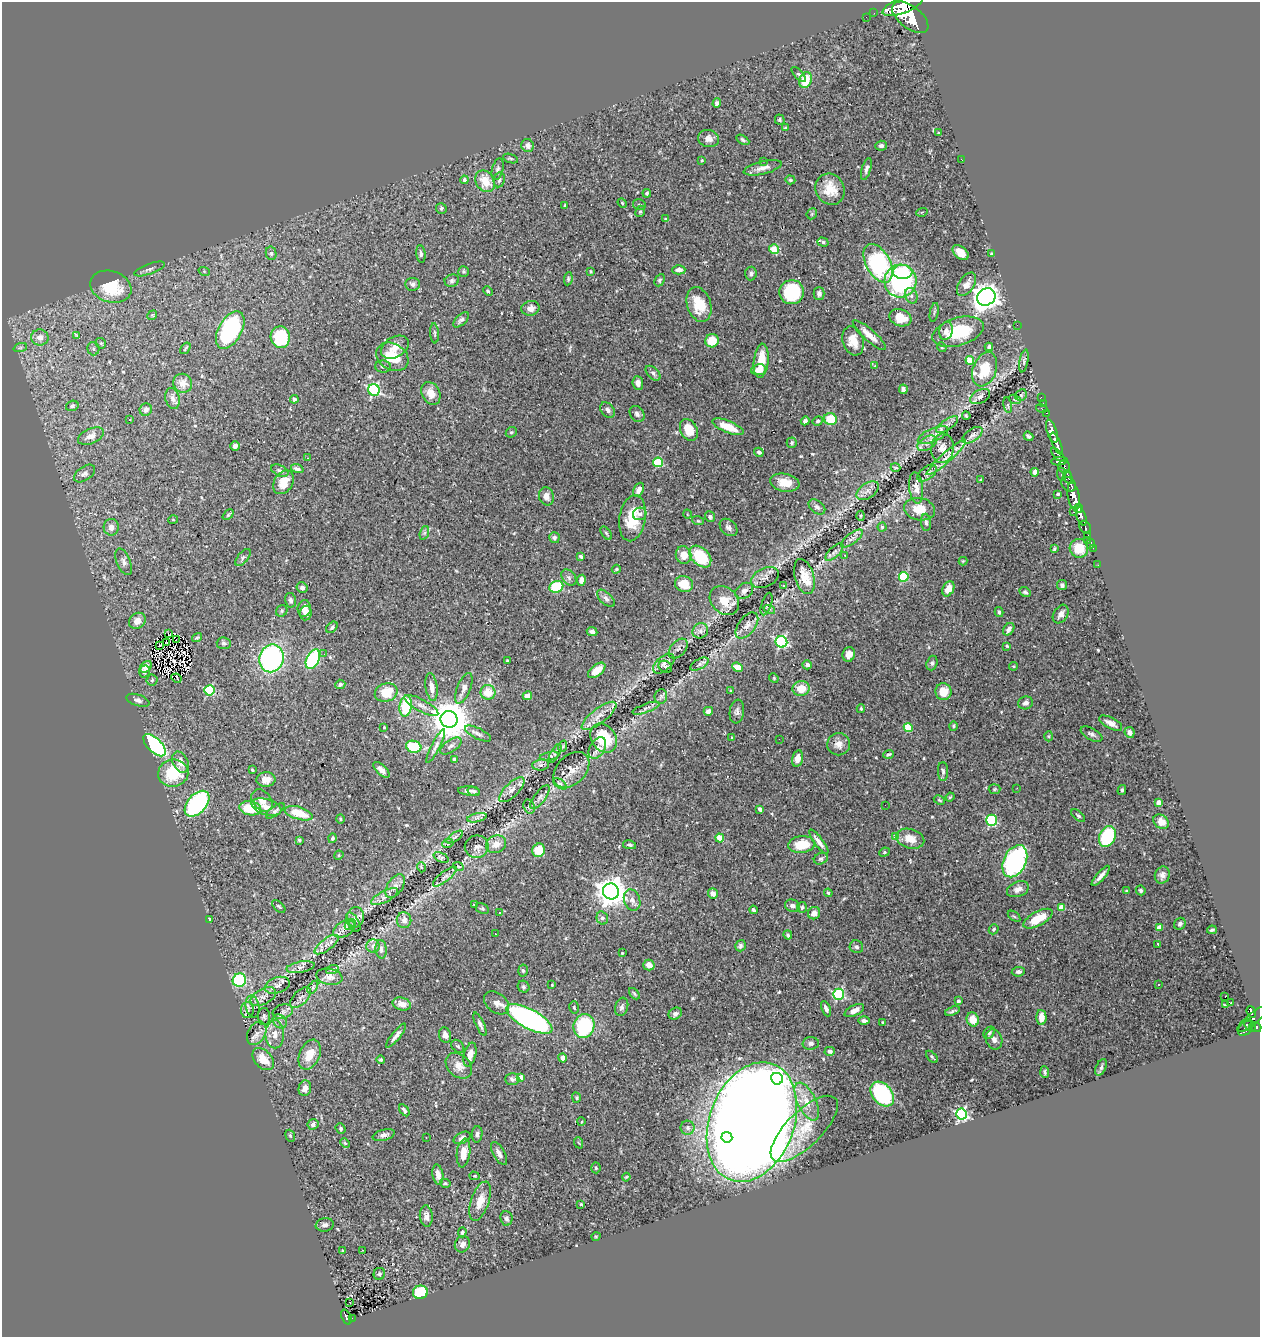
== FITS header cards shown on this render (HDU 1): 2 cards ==
NAXIS1  =                 1258
NAXIS2  =                 1335

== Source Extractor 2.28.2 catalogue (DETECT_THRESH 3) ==
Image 1258 x 1335 px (HDU 1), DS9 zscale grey, 1 PNG px = 1 image px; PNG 1262 x 1339 px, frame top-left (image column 1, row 1335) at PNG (2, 2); each listed source drawn as its Kron ellipse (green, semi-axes under 4 px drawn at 4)
Background 0.776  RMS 0.029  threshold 0.0872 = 3 sigma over >= 5 px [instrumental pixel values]
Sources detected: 540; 2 with non-positive FLUX_AUTO (blend fragments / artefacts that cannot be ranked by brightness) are neither listed nor drawn; of the other 538, the 500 brightest by FLUX_AUTO listed and drawn (38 fainter detections omitted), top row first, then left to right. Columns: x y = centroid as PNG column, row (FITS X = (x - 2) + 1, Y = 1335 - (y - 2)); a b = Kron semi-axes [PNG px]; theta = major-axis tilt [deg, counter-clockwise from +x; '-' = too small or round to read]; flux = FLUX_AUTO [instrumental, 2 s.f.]
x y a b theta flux
903 5 21 7 21 5500
874 13 2 2 - 6.8
866 17 2 2 - 4.5
910 17 21 11 -38 7600
799 74 9 4 -47 3.5
805 80 8 6 67 48
717 103 5 4 - 5
780 120 5 4 - 2.7
785 128 4 3 - 2
938 133 3 2 - 2.9
708 139 10 8 -12 12
743 140 7 4 -31 3.7
528 145 7 6 - 8
881 146 6 5 - 6.6
511 158 8 3 -19 2.4
961 159 3 2 - 2.4
702 160 3 2 - 1.7
763 161 2 2 - 26
763 168 19 6 13 14
498 169 11 5 75 4.9
866 169 11 4 73 6.3
464 180 4 3 - 4.8
499 180 8 5 81 4.9
790 180 5 4 - 2.4
485 181 11 9 -57 34
830 189 16 14 -57 39
647 193 4 3 - 3
622 203 5 4 - 2
639 205 6 5 - 4.1
565 206 4 3 - 2.8
441 208 5 5 - 3.8
640 211 6 4 67 3.1
922 212 6 3 18 1.8
812 214 6 5 - 2.8
665 219 3 3 - 2
823 242 6 4 -17 3.5
774 249 5 5 - 42
271 253 7 5 -76 4
961 253 9 6 -41 19
421 254 9 4 -83 4.4
992 254 3 3 - 2.2
878 263 21 12 -62 260
149 269 16 5 21 7.3
679 270 6 4 0 8.5
204 271 6 3 -20 2.1
464 271 5 5 - 3
591 271 4 3 - 1.9
903 272 10 7 -5 83
751 274 7 5 85 4.9
568 279 6 4 81 2.9
660 280 6 4 63 3.5
452 281 7 6 - 4.8
900 281 16 16 - 250
413 284 7 6 - 6.1
967 284 13 7 57 15
111 287 21 15 -19 89
488 291 5 4 - 2.3
792 292 12 12 - 120
819 294 6 5 - 7
911 296 8 6 -70 7.1
986 297 9 8 - 1800
699 304 18 12 -72 43
530 308 9 7 13 12
934 312 9 3 80 2.9
152 315 5 4 - 2.4
900 318 11 8 -19 34
461 320 9 5 44 5.5
1017 325 2 2 - 52
230 330 20 11 60 250
946 331 9 6 76 10
958 332 26 14 16 87
435 333 10 3 -87 2.8
869 335 21 5 -41 19
77 336 3 3 - 25
40 337 8 8 - 14
280 337 11 9 -79 110
712 341 7 6 - 40
853 341 15 10 -73 27
101 343 6 4 -43 2.4
395 347 15 10 30 19
942 347 5 4 - 2.7
989 347 4 4 - 4.7
20 348 7 4 19 3.6
185 348 6 3 54 2.4
93 349 7 6 - 4.2
392 357 17 13 -30 55
970 360 4 4 - 40
761 361 17 7 84 36
1024 361 11 4 79 3.3
875 366 4 4 - 2.1
383 367 8 6 -2 5.1
985 369 18 11 69 59
758 370 7 5 8 19
653 373 9 5 -45 4.9
183 383 10 9 - 17
638 383 7 5 -85 7.3
903 389 5 4 - 6.1
374 390 6 5 - 250
431 393 12 9 -63 22
1021 395 6 5 - 3.8
980 397 11 6 27 7.7
1041 397 2 2 - 10
173 398 10 7 -76 9.2
294 399 4 3 - 4
1015 399 6 4 -19 2.6
1043 403 2 2 - 16
1008 405 7 3 -77 2.5
72 406 6 5 - 4.3
1042 408 6 3 -15 94
146 410 6 6 - 9.1
607 410 8 6 -50 6.7
1047 413 3 2 - 30
637 414 9 6 -55 7.1
966 416 4 2 - 2.4
830 419 6 6 - 47
130 420 3 2 - 3.1
805 421 4 4 - 5.3
818 421 5 4 - 2.9
947 425 13 5 33 7.6
728 427 17 6 -22 37
689 430 11 8 -63 39
1052 431 12 5 -72 2200
511 432 6 5 - 2.6
933 435 16 6 24 13
972 435 11 6 34 7.3
91 436 14 7 23 12
1029 436 5 3 - 3.7
792 443 5 5 - 3.2
927 443 10 6 32 9
1056 443 11 4 -68 1500
235 446 5 4 - 9.3
942 448 15 11 81 18
759 452 5 4 - 4.2
1058 455 8 4 -45 570
946 457 26 5 42 19
307 458 4 4 - 1.8
1059 461 8 4 4 560
658 462 5 5 - 120
1064 467 7 5 -73 580
896 468 5 2 - 1.8
297 469 6 4 -19 6.1
280 471 9 5 -26 5.6
1035 472 4 4 - 16
927 473 11 6 38 6.4
85 474 12 7 34 7.6
1061 474 7 3 -87 170
1068 477 7 3 -73 490
981 480 3 3 - 2.6
284 482 13 9 59 28
785 483 15 9 -9 27
1069 484 8 6 -43 1400
916 488 15 7 -83 15
639 490 7 5 63 11
868 491 12 7 34 10
1058 494 3 3 - 3.7
546 496 9 7 -76 11
1074 496 14 6 -80 3500
817 507 9 6 -38 5.9
920 509 15 11 -10 30
1079 509 4 3 - 540
1073 512 3 2 - 27
640 514 7 6 - 6.6
687 514 4 3 - 1.8
228 515 6 3 43 2.7
860 516 5 3 - 1.7
1081 516 9 4 -71 1400
710 517 5 5 - 4.2
633 518 23 13 80 60
173 520 5 3 - 1.9
698 521 6 3 -18 2.2
926 522 9 5 -84 4.5
111 527 8 7 - 13
728 527 10 7 -44 7.7
882 527 4 4 - 2.4
1085 527 7 5 -54 270
424 533 7 4 71 4.3
606 533 8 4 -55 3.1
1087 536 4 3 - 130
554 538 5 5 - 4.6
852 539 13 5 37 9
1088 540 3 2 - 7.9
1091 544 5 3 - 51
1079 548 9 9 - 43
1093 548 2 2 - 7.7
1054 549 4 3 - 2.5
834 552 11 5 44 6.1
684 555 9 7 -81 20
845 555 3 3 - 3.5
243 557 10 5 52 4.6
581 557 4 3 - 4.5
700 557 13 8 -45 86
963 561 4 4 - 1.8
124 562 14 6 -68 9.2
1098 565 2 2 - 8.3
616 569 5 4 - 2.5
569 577 9 6 -50 5.9
765 577 15 9 23 8.5
804 577 18 9 -74 28
904 577 5 4 - 130
581 580 5 4 - 11
684 584 9 8 - 31
783 585 3 2 - 1.8
1062 585 5 5 - 5
556 587 7 5 22 93
302 588 5 5 - 7.6
948 589 8 5 64 25
744 591 9 7 35 9.4
1025 592 6 4 -28 3.9
606 598 11 5 -43 7.2
290 600 7 5 -78 5.7
724 601 16 12 -44 30
767 604 12 5 71 3.5
304 608 8 6 85 13
769 609 6 4 -17 2.9
282 611 6 5 - 3.3
999 612 5 3 - 3.6
306 613 7 6 - 8.2
1061 614 10 7 58 12
137 621 9 7 39 15
747 625 15 8 52 13
332 627 6 4 46 4.2
1009 629 7 5 54 8.9
700 631 8 7 - 7.2
592 632 5 4 - 5.6
168 633 3 2 - 1.7
197 638 5 3 - 2.6
176 640 3 2 - 1.6
781 642 6 5 - 260
167 643 3 2 - 1.7
224 643 7 6 - 4.6
159 645 3 2 - 2.2
1007 646 3 3 - 2.1
678 649 12 7 47 7.6
324 654 3 2 - 3.5
849 654 7 6 - 11
271 658 14 12 70 380
313 659 10 6 64 200
507 661 3 2 - 1.8
932 663 7 5 72 4.3
664 664 13 7 40 10
700 664 10 5 30 4.9
807 665 4 4 - 7.6
1014 666 4 3 - 1.8
146 667 7 5 42 15
665 667 7 5 -27 4.2
737 667 5 4 - 20
597 670 10 5 39 26
144 672 6 5 - 6.1
176 678 5 4 - 2.4
774 678 5 4 - 2.1
152 680 5 5 - 3.5
340 684 5 4 - 3.7
432 687 14 6 -81 15
464 688 16 6 68 13
801 688 8 7 - 32
209 690 5 5 - 140
731 691 4 4 - 2.2
386 692 11 9 18 52
488 692 7 7 - 31
943 692 8 8 - 29
527 696 5 4 - 11
661 696 7 6 - 4.7
138 700 12 5 -18 7.1
1025 703 7 6 - 7.9
406 706 10 6 83 98
421 706 19 6 -29 13
646 708 14 4 20 6.1
861 709 4 3 - 2.2
708 711 4 4 - 12
737 711 12 7 82 7.2
599 716 21 7 37 19
449 719 8 8 - 6000
1111 723 12 5 -27 14
953 726 5 4 - 2.4
384 727 4 3 - 2.3
908 728 4 4 - 59
1130 732 5 5 - 10
478 734 14 5 -27 7.9
1091 734 12 6 -29 6.6
1049 736 5 3 - 2
603 738 16 12 -56 88
732 738 3 3 - 1.7
779 739 2 2 - 3.4
839 744 11 11 - 15
154 745 14 7 -44 270
436 746 19 4 63 7.8
451 746 12 6 34 7.9
563 746 6 3 71 2.5
414 747 8 6 -16 84
597 748 12 7 59 17
555 753 10 4 61 4
888 754 5 3 - 2.9
549 756 9 3 11 3.4
798 758 8 5 77 15
454 759 3 3 - 5
181 762 11 7 -61 18
541 765 8 5 7 5.4
252 770 3 2 - 2.1
381 770 10 5 -44 12
571 770 21 14 45 22
943 771 9 5 -89 5
173 773 15 13 8 80
266 780 9 7 8 16
560 784 8 4 -35 3.3
1017 788 3 2 - 2.9
994 789 6 5 - 2.7
512 790 16 7 45 11
1122 790 5 4 - 3.5
469 791 11 4 -5 6
474 791 6 4 -15 4.5
540 797 14 5 54 7
950 797 4 3 - 1.8
939 800 6 4 -28 2.8
262 801 12 9 -50 16
1159 802 4 4 - 19
197 804 15 9 48 300
885 805 2 2 - 2
266 807 15 7 -17 19
529 807 7 5 -70 4.3
250 808 11 7 -9 63
760 809 4 3 - 5.9
275 811 11 4 37 4.8
299 813 14 6 -16 44
1078 816 8 4 -41 3.9
477 818 10 4 13 5
340 819 5 3 - 1.9
991 820 5 5 - 160
1161 822 8 6 -42 19
896 836 4 4 - 41
455 837 9 4 33 4
1107 837 11 8 65 130
332 838 5 4 - 4.3
720 838 4 4 - 52
910 839 14 9 -15 24
299 840 4 4 - 2.7
819 842 15 4 -53 12
448 843 5 3 - 2.3
496 844 10 8 26 18
802 844 13 8 6 45
629 845 7 4 -11 4.2
477 847 12 11 - 11
539 850 7 6 - 50
884 852 5 4 - 2.7
339 855 5 3 - 1.9
441 857 8 4 -25 3.3
821 859 7 5 24 4.7
1015 861 17 11 64 350
458 866 5 3 - 1.8
421 867 5 3 - 1.7
1162 875 8 7 - 9
1101 876 13 4 49 10
445 877 14 5 38 7.3
395 886 13 7 55 11
1018 889 11 7 21 13
1141 890 5 4 - 3.6
611 891 8 8 - 3000
1126 891 3 3 - 2.8
713 893 5 5 - 11
828 893 4 3 - 2.9
385 897 15 5 27 10
632 900 11 8 -70 11
474 904 3 3 - 3
279 906 8 4 -44 3.1
792 906 7 6 - 8.3
802 907 5 5 - 3.5
1062 907 4 4 - 36
482 909 7 5 -28 3.4
753 910 4 3 - 3.3
500 913 3 2 - 2
814 913 6 6 - 13
1014 916 7 3 -36 2.8
356 917 10 8 78 10
602 918 7 5 -74 6.1
209 919 4 3 - 3.2
1038 919 16 7 28 48
404 920 8 7 - 8.6
353 922 10 5 -61 5.6
1180 924 6 5 - 4.6
350 925 5 3 - 2.2
345 928 13 7 33 12
1159 928 4 4 - 26
994 929 5 4 - 3.2
1212 930 5 3 - 3.4
495 934 3 2 - 1.9
788 935 4 3 - 3.7
326 945 14 5 37 11
1158 945 4 2 - 1.7
373 946 6 6 - 5.9
740 946 6 5 - 5
856 947 7 6 - 4.7
381 949 9 5 -86 6
622 953 3 3 - 1.9
649 965 5 5 - 13
301 967 14 5 10 8.5
332 970 6 4 20 3.1
523 970 6 4 -85 3.5
1018 972 7 5 6 5.6
329 977 13 8 -11 11
239 980 7 6 - 160
1159 984 2 2 - 1.7
277 985 13 8 18 9.8
552 985 3 3 - 1.8
313 987 7 4 54 3.9
524 987 6 5 - 3.8
634 994 6 4 -47 2.8
839 994 5 5 - 220
1225 996 2 2 - 1.7
263 997 14 7 28 12
300 998 13 7 45 8.6
958 1001 4 3 - 4.8
496 1003 14 9 -38 14
1230 1003 3 3 - 3.1
402 1004 9 6 -14 16
1226 1005 4 3 - 2.4
253 1006 11 6 -78 7.4
574 1007 6 4 -74 2.7
622 1007 9 6 73 6.4
826 1009 8 4 -66 7
247 1010 8 6 -89 6.2
854 1011 10 5 27 15
952 1011 8 2 20 3.8
283 1012 10 7 19 7.7
1251 1012 6 3 -72 250
675 1014 7 5 30 6.2
264 1017 8 6 -87 4.3
1041 1017 7 5 -88 25
529 1019 25 9 -28 600
973 1019 7 6 - 25
1252 1019 19 5 40 220
280 1021 8 6 -43 6.9
864 1021 5 3 - 6.6
883 1022 3 2 - 2.3
480 1024 12 4 -65 7.2
584 1026 12 10 71 140
1250 1026 6 4 -29 430
1255 1027 6 5 - 570
1246 1028 9 6 51 410
257 1033 12 8 60 11
989 1033 7 5 51 4.6
275 1034 14 9 -89 20
445 1035 8 6 -75 11
396 1036 15 4 51 8.7
994 1039 10 8 -70 9.1
811 1043 8 6 5 6.8
458 1046 7 5 -44 4
830 1051 5 4 - 6.2
310 1055 16 10 66 36
470 1055 12 6 76 19
932 1057 7 3 -46 2.5
563 1058 4 4 - 12
263 1059 13 8 -47 30
381 1060 4 4 - 2.9
459 1066 15 11 -43 20
1101 1067 9 5 66 4.6
1045 1072 6 3 -85 3.2
521 1078 4 4 - 19
512 1079 7 6 - 5.6
777 1079 6 6 - 500
305 1088 8 6 76 13
882 1094 14 9 -49 160
576 1098 5 4 - 2.6
807 1101 20 9 -64 30
404 1110 7 4 -58 5.8
961 1114 5 5 - 330
581 1122 4 3 - 2.4
752 1122 62 42 69 9300
313 1124 5 5 - 7.5
687 1128 7 7 - 6.5
340 1129 5 4 - 4.5
804 1129 43 17 44 63
477 1134 8 5 86 5.7
384 1135 11 5 14 7.7
290 1136 6 4 -68 2.4
426 1137 2 2 - 2
727 1137 5 5 - 150
462 1138 9 5 26 7.6
345 1143 5 4 - 2.3
579 1143 6 3 -69 1.9
463 1153 14 6 83 22
499 1153 13 6 -60 9.9
596 1168 5 4 - 2.8
438 1175 10 5 -81 15
474 1176 5 4 - 1.9
626 1177 4 3 - 1.8
445 1183 5 4 - 3.1
480 1201 20 9 71 27
581 1204 3 2 - 2.1
426 1216 10 6 -83 11
506 1218 7 6 - 5.8
325 1225 9 6 9 6.9
462 1232 5 4 - 3.5
596 1236 4 3 - 1.7
462 1244 8 7 - 8.7
362 1250 3 2 - 2.4
343 1251 3 3 - 1.7
379 1274 6 5 - 3.5
420 1292 7 6 - 60
350 1302 3 2 - 4.5
346 1317 8 4 -67 120
352 1318 2 2 - 2.8
At the frame edge (FLAGS 8, measured only in part): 1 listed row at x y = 903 5
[38 fainter detections neither listed nor drawn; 2 non-positive-flux detections neither listed nor drawn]